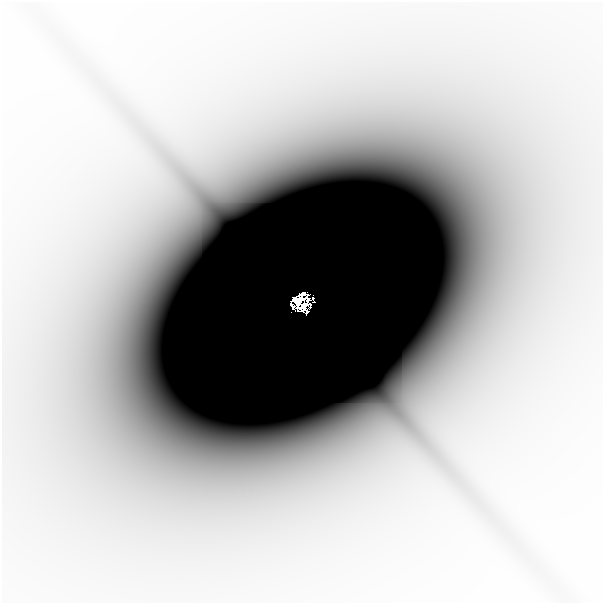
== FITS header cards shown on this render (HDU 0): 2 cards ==
NAXIS1  =                  601
NAXIS2  =                  601

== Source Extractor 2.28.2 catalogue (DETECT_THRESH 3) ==
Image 601 x 601 px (HDU 0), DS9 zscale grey, 1 PNG px = 1 image px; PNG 605 x 605 px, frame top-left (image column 1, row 601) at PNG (2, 2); no overlay
Background -5.67e-07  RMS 2.0e-07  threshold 6.08e-07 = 3 sigma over >= 5 px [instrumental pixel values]
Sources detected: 8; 2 with non-positive FLUX_AUTO (blend fragments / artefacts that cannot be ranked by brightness) are not listed; the other 6 listed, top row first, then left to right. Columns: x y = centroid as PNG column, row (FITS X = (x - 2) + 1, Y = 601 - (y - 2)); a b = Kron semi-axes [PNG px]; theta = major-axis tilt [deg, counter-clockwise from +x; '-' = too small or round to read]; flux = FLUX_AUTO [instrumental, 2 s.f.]
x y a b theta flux
285 95 43 29 1 1.9e-03
205 159 22 17 -33 6.5e-04
313 298 3 2 - 2.3e-02
299 301 15 9 43 1.1e+00
303 305 13 6 44 7.1e-01
307 312 5 4 - 1.6e-01
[2 non-positive-flux detections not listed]